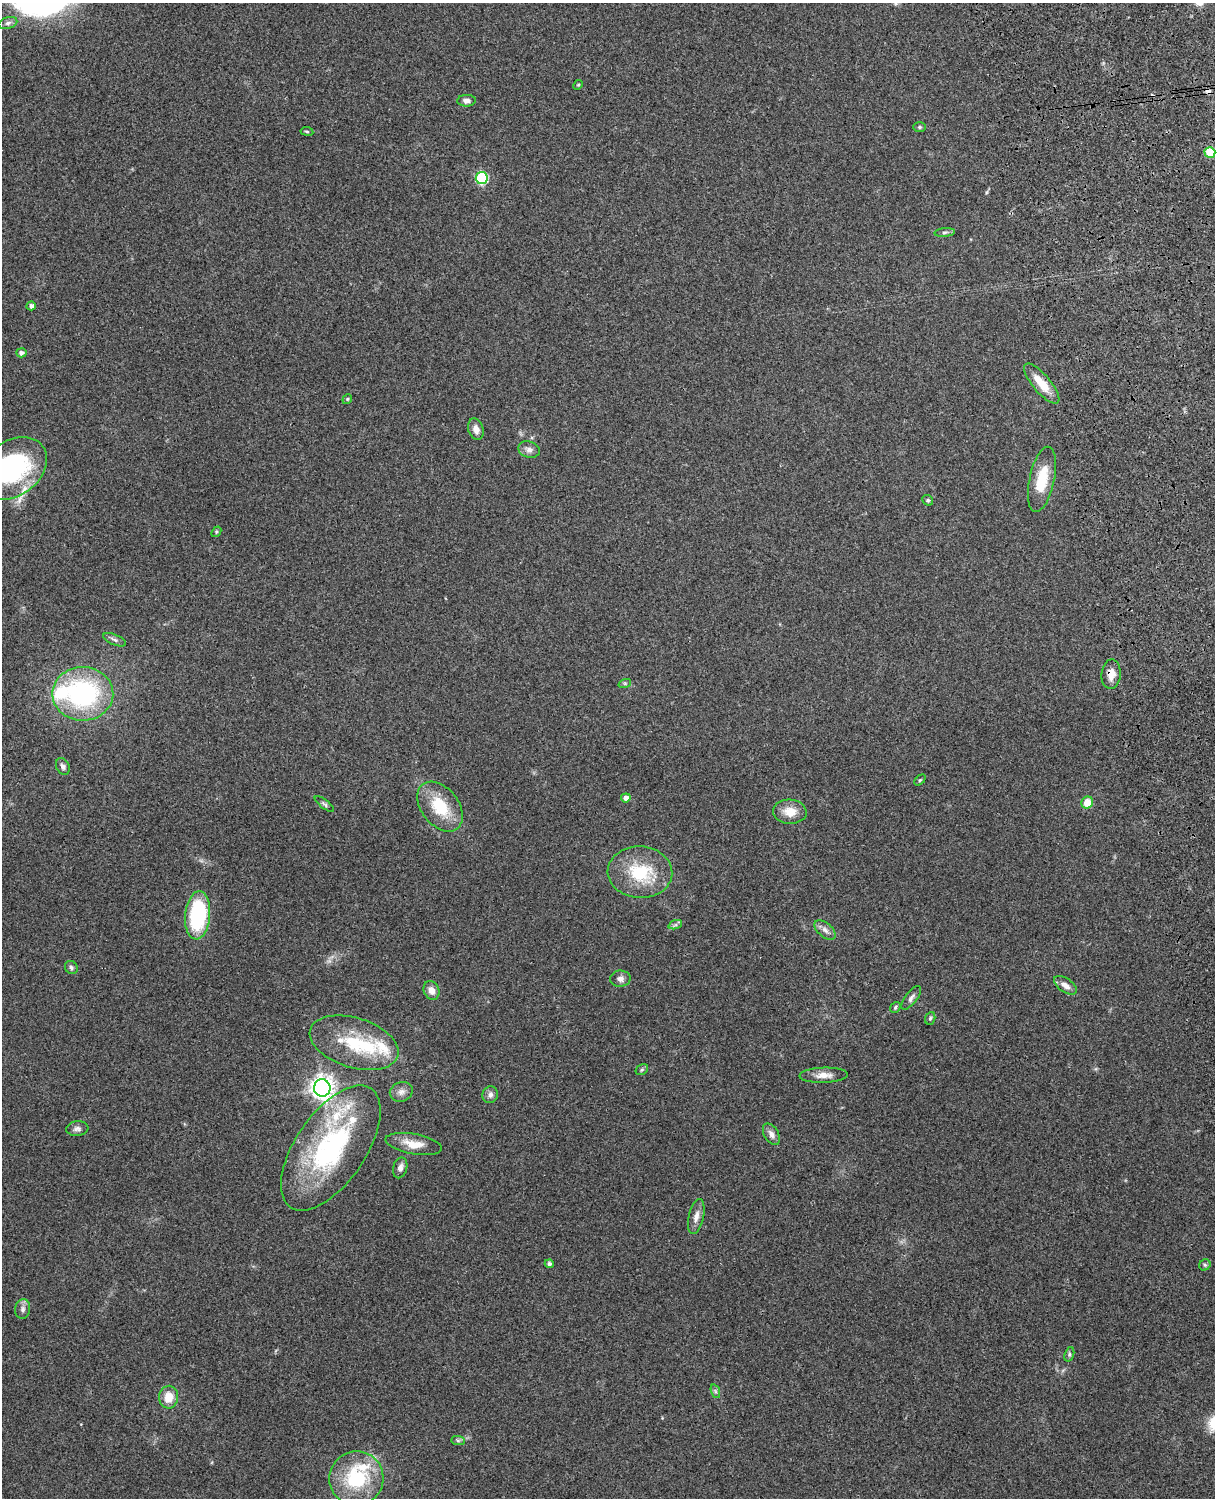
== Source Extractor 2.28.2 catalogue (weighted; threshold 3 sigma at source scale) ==
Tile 6 of 4 x 3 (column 2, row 2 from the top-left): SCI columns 1331-2543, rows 1660-3155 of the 5089 x 4927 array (HDU 1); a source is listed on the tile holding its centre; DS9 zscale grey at full resolution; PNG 1217 x 1500 px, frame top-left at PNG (2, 3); each listed source drawn as its Kron ellipse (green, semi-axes under 4 px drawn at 4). Shown black and unused: <1% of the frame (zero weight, under 3 of 4 exposures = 6% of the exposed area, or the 3 px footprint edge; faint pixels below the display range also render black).
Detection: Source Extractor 2.28.2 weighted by HDU 2 'WHT'; one run over the whole footprint, this tile lists its part. Background 0.271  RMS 0.0089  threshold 0.0401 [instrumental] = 3 sigma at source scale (4.5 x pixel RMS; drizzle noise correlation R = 1.50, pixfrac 1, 0.05/0.05 arcsec/px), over >= 5 px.
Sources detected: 69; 2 cosmic-ray / hot-pixel residue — neither listed nor drawn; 7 inside a brighter listed object's ellipse — not listed separately; the other 60 listed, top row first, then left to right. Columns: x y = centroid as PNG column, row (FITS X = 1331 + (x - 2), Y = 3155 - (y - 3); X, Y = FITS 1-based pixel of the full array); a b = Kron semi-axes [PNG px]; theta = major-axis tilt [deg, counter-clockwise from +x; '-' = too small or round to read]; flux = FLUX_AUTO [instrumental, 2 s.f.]
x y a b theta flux
8 23 9 5 16 2.8
578 85 5 4 - 0.98
467 101 9 6 2 3.8
919 127 6 5 - 1.6
307 131 6 3 -9 1.1
1210 152 5 5 - 32
482 178 6 6 - 81
945 232 10 4 5 2.1
31 306 5 4 - 3.3
21 353 5 4 - 3.2
1042 384 25 9 -50 18
347 399 5 4 - 1.3
476 429 11 7 -74 5.9
529 450 11 8 -18 4.2
12 468 38 27 36 110
1042 479 33 12 78 28
928 500 6 5 - 1.4
216 532 6 4 49 1.2
115 640 12 5 -23 2.8
1111 674 15 9 86 8.1
625 683 6 4 18 1.4
83 694 30 27 -1 140
63 766 9 6 -62 2.9
920 780 6 4 44 1.1
626 798 5 4 - 4.5
1087 802 6 5 - 13
324 804 11 4 -37 1.9
440 807 28 18 -52 35
790 812 17 12 -4 13
640 872 32 26 -2 46
198 915 24 12 85 89
675 925 7 4 18 2
825 930 12 7 -41 4.5
71 967 7 6 - 2.1
620 979 10 8 1 4.2
1065 985 13 7 -35 5.6
431 990 10 7 -67 6.6
911 998 14 6 53 3.5
895 1007 6 4 52 1.5
930 1018 6 5 - 1.6
354 1043 46 25 -17 51
642 1070 7 5 31 1.5
824 1075 24 7 2 8.3
322 1088 8 8 - 650
401 1092 12 9 20 5
490 1095 8 7 - 3.7
77 1129 11 7 7 3.4
771 1134 12 7 -60 4.4
414 1144 28 10 -10 14
331 1148 72 35 56 150
400 1168 10 7 75 4.7
696 1216 18 7 78 6.1
549 1264 4 4 - 2.6
1205 1265 6 5 - 1.6
23 1309 10 7 82 3.4
1069 1354 7 4 72 1.7
715 1391 7 4 -71 1.8
169 1397 11 9 88 14
458 1440 7 4 -1 1.7
356 1479 27 27 - 64
Overlapping masked pixels (flux is a lower limit): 1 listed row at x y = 1111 674
Isophote crosses this tile's border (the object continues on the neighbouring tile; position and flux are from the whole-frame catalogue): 2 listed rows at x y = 1210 152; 12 468